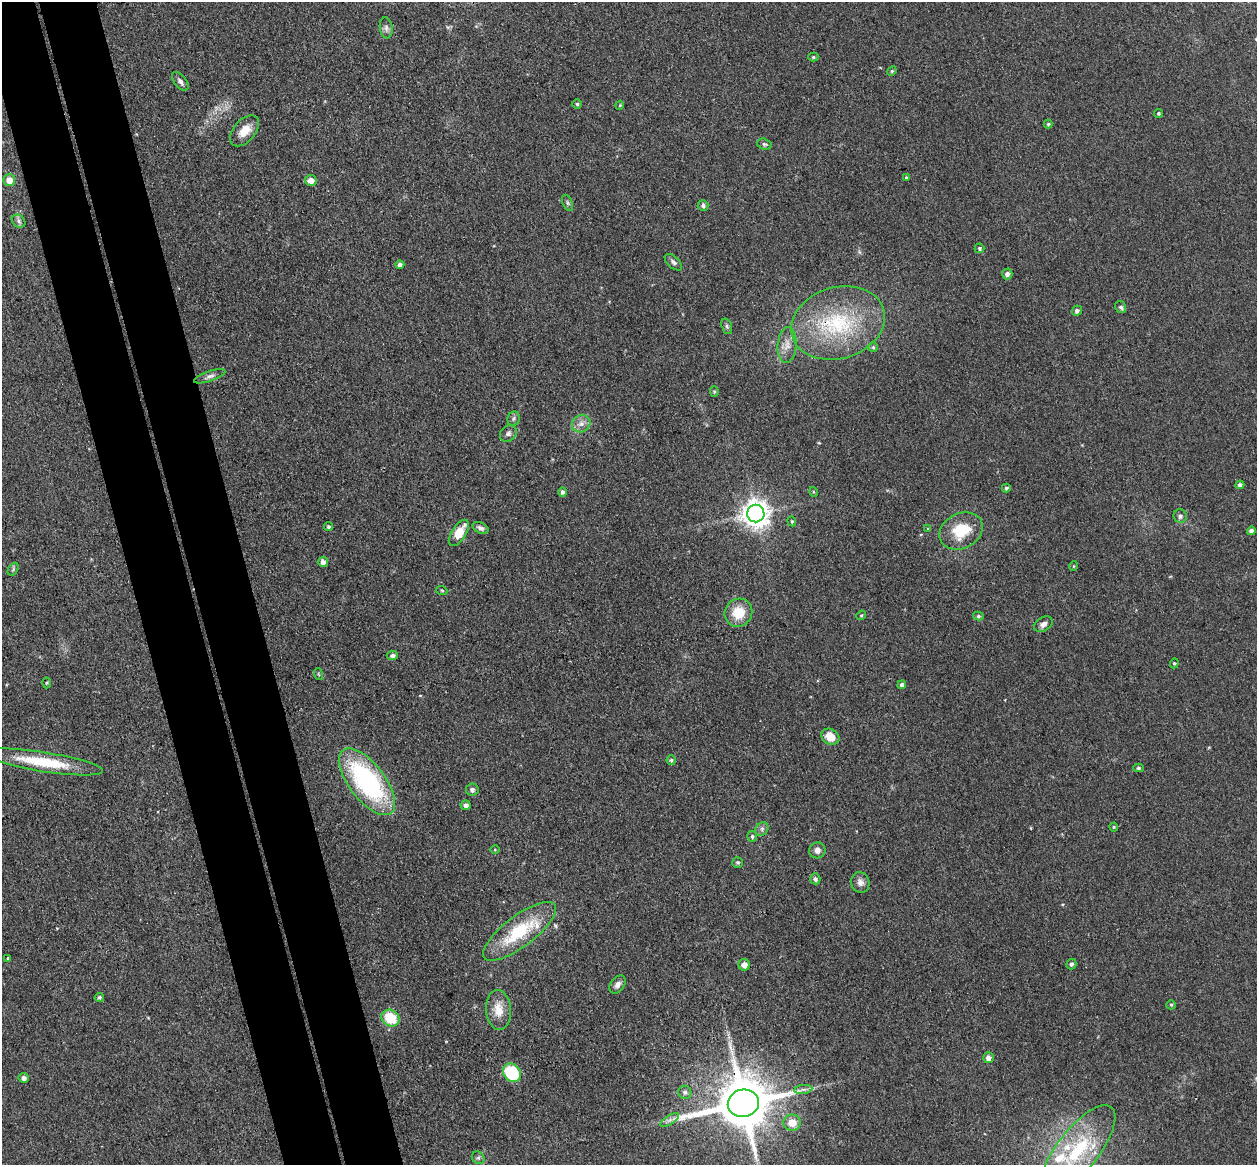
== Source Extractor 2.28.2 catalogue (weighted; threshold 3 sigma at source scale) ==
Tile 11 of 4 x 4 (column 3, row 3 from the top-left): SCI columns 2569-3823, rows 1318-2480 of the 5135 x 5078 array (HDU 1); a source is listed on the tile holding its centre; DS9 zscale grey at full resolution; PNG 1259 x 1167 px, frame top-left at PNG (2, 2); each listed source drawn as its Kron ellipse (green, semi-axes under 4 px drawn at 4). Shown black and unused: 9% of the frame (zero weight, under 3 of 4 exposures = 5% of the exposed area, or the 3 px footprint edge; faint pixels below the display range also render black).
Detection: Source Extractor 2.28.2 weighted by HDU 2 'WHT'; one run over the whole footprint, this tile lists its part. Background 0.0741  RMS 0.0078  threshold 0.0353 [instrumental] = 3 sigma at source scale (4.5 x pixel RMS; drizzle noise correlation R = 1.50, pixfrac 1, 0.05/0.05 arcsec/px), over >= 5 px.
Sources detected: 95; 1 long thin detection or spike segment (spike, bleed or trail) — neither listed nor drawn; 3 inside a brighter listed object's ellipse — not listed separately; the other 91 listed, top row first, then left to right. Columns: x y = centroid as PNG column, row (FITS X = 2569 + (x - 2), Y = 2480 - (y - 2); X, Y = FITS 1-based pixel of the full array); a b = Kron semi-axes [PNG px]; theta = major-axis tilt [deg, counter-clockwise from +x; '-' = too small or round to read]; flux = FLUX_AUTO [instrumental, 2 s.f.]
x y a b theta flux
386 28 10 6 -84 3.1
813 57 5 4 - 1.2
892 71 5 4 - 0.98
180 81 11 6 -52 2.8
577 104 4 4 - 1.2
620 105 4 3 - 0.71
1159 113 4 4 - 1.3
1048 124 4 4 - 0.99
244 131 18 11 49 11
764 144 7 5 -16 1.6
906 178 4 3 - 1.1
9 180 6 6 - 6.7
311 180 6 5 - 5.5
568 203 8 5 -67 1.5
703 205 5 5 - 2.1
18 221 7 6 - 2.1
979 248 5 5 - 1.4
673 262 10 5 -42 2.3
400 265 4 4 - 2.7
1007 274 5 5 - 2.9
1121 307 6 5 - 2
1077 311 5 5 - 2.1
838 323 48 35 16 77
727 326 8 5 -71 1.6
787 345 18 9 84 7.4
873 347 5 5 - 1.2
210 376 16 5 18 3.2
714 392 5 4 - 1.1
514 419 7 6 - 1.8
581 424 9 8 - 4.7
508 434 9 7 41 2.8
1240 485 4 4 - 2.5
1006 488 4 4 - 1.4
563 492 4 4 - 2
814 492 5 3 - 0.74
756 514 9 8 - 840
1180 516 7 6 - 2.5
792 521 5 4 - 1.1
328 527 5 4 - 1.4
480 528 8 5 -25 2.9
928 529 4 4 - 0.83
961 531 23 17 27 27
1251 531 4 4 - 2.5
459 533 15 7 57 16
323 562 5 5 - 4.5
1074 566 5 3 - 0.61
13 569 7 4 58 1.4
442 591 5 3 - 0.88
738 613 14 13 - 17
861 615 5 4 - 0.99
978 616 5 4 - 1.3
1043 624 10 6 30 3.7
392 655 5 5 - 2.5
1174 663 5 4 - 1.1
318 674 6 3 -70 0.93
46 683 5 3 - 0.81
902 685 4 4 - 2.4
830 737 9 7 -29 12
671 760 5 4 - 1.3
43 762 60 9 -9 37
1138 768 5 4 - 1.4
367 782 39 18 -53 130
472 790 6 6 - 2.2
466 805 5 5 - 2.8
1114 827 4 4 - 0.81
762 829 7 6 - 2.2
752 836 5 5 - 1.4
495 850 4 3 - 0.66
817 850 8 8 - 4.6
738 862 5 5 - 1.3
815 879 5 5 - 2.2
860 882 10 9 - 4.4
519 931 44 15 37 46
8 958 4 3 - 0.93
1071 964 5 5 - 2.2
744 965 6 5 - 6.7
618 984 10 7 54 3.3
99 997 4 4 - 1.4
1171 1005 5 4 - 1
498 1010 20 12 -85 12
390 1018 9 8 - 25
988 1058 5 5 - 3.7
512 1073 10 8 -47 40
24 1078 5 5 - 2.8
803 1089 9 4 7 2.7
685 1092 7 6 - 2.3
743 1103 15 13 13 5200
670 1120 11 4 34 2.7
792 1123 8 8 - 12
1078 1150 54 20 52 64
478 1158 7 6 - 1.7
Overlapping masked pixels (flux is a lower limit): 2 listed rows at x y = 838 323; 743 1103